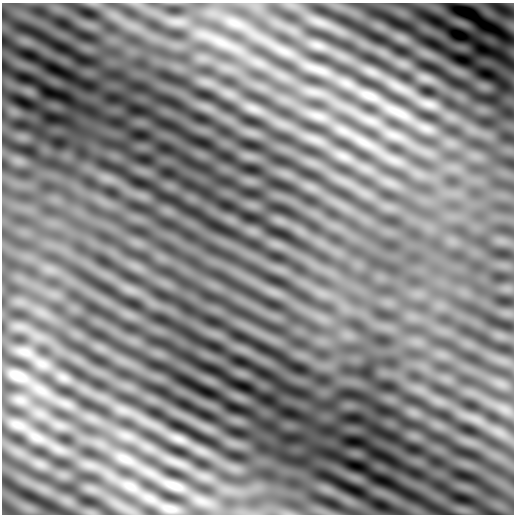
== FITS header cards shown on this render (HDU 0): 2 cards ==
NAXIS1  =                  512
NAXIS2  =                  512

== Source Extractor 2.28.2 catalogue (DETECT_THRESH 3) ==
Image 512 x 512 px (HDU 0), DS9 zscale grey, 1 PNG px = 1 image px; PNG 516 x 516 px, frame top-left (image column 1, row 512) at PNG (2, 3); no overlay
Background -2.05e-05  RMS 6.9e-04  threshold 0.00208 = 3 sigma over >= 5 px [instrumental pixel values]
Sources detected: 10; all 10 listed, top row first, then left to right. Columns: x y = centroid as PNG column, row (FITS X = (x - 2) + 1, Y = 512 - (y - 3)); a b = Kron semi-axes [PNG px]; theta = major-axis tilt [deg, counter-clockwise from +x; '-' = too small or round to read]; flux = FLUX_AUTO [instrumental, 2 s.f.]
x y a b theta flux
512 26 9 5 -90 0.15
369 95 20 8 -21 0.51
429 104 18 8 -13 0.44
398 112 35 8 -26 0.98
18 376 20 11 -20 0.43
36 437 11 6 -23 0.31
179 439 17 6 -25 0.38
125 459 17 7 -26 0.49
174 485 24 9 -19 0.48
130 486 9 5 -45 0.24